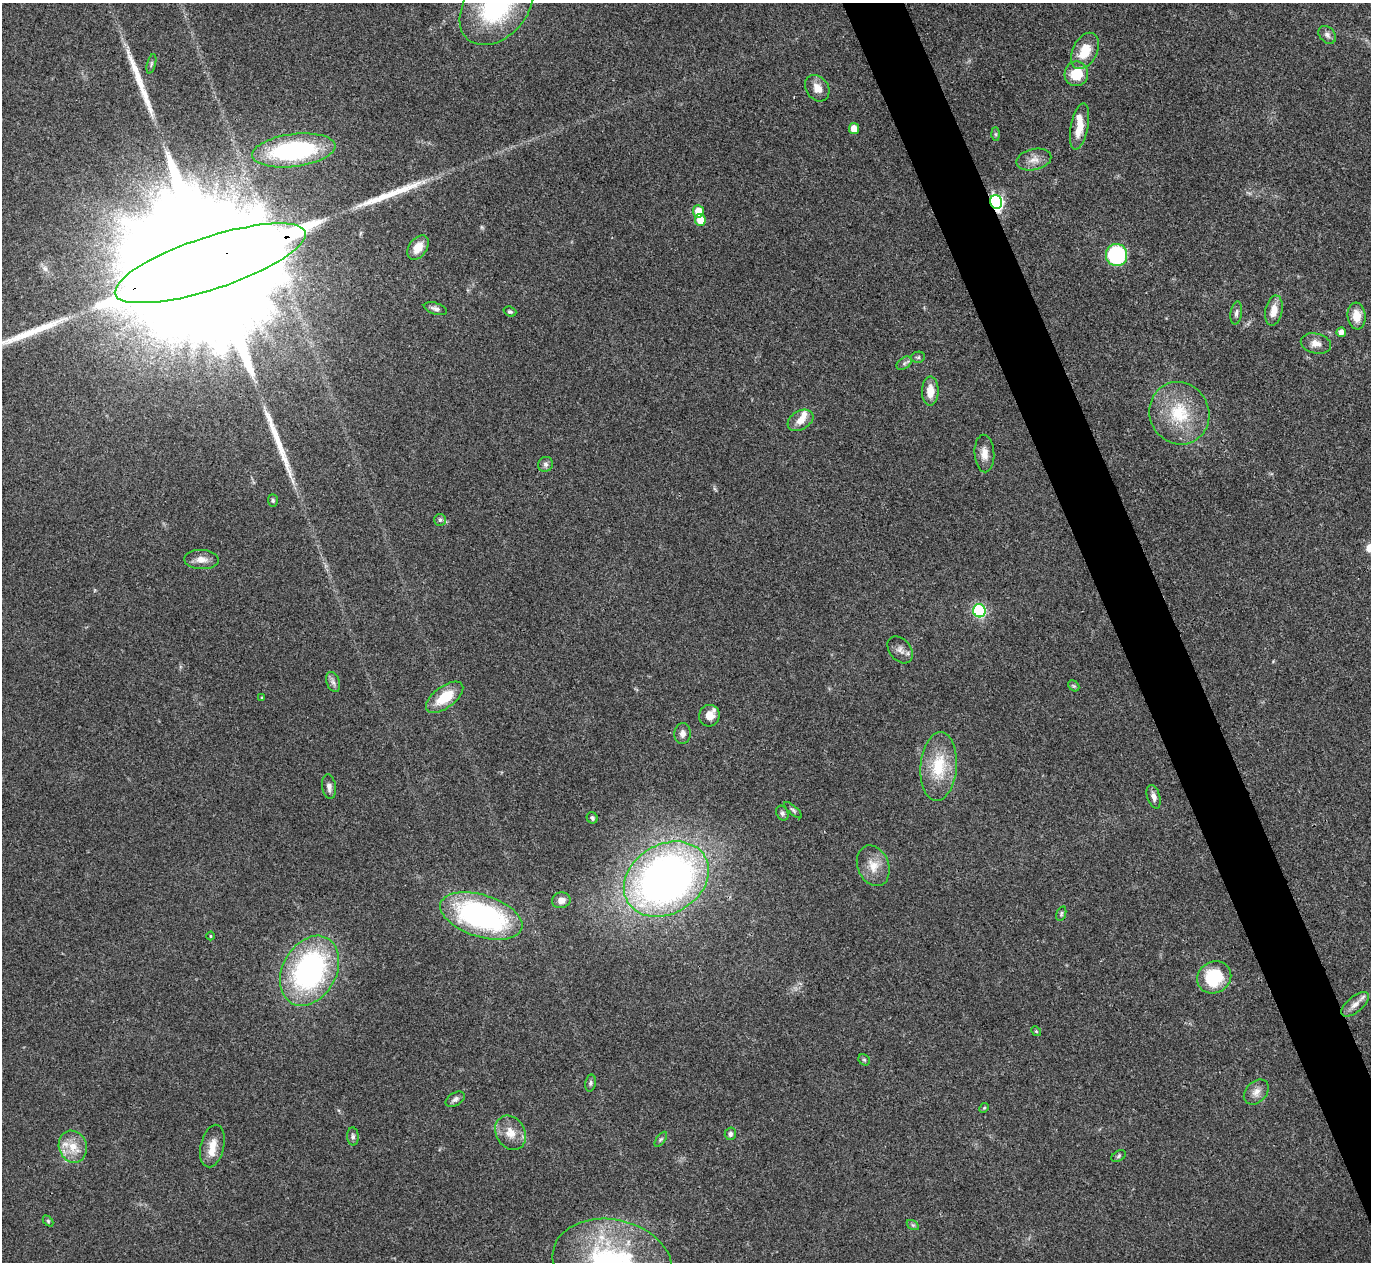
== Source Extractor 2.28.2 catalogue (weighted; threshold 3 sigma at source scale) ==
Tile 6 of 4 x 4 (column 2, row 2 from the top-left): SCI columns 1372-2740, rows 2669-3928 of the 5480 x 5467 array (HDU 1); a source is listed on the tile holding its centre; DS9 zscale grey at full resolution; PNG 1373 x 1264 px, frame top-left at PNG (2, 3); each listed source drawn as its Kron ellipse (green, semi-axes under 4 px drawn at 4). Shown black and unused: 4% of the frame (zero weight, under 3 of 4 exposures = <1% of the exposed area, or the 3 px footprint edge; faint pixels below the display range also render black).
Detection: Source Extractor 2.28.2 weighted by HDU 2 'WHT'; one run over the whole footprint, this tile lists its part. Background 0.0865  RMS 0.0058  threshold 0.026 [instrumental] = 3 sigma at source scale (4.5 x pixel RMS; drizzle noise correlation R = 1.50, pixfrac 1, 0.05/0.05 arcsec/px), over >= 5 px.
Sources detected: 82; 4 long thin detections or spike segments (spike, bleed or trail) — neither listed nor drawn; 5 inside a brighter listed object's ellipse — not listed separately; the other 73 listed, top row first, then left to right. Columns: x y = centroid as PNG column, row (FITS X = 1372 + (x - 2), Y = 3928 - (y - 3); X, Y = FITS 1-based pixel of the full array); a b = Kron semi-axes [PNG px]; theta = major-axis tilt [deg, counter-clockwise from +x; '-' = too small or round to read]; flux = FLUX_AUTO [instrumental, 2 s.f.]
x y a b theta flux
496 7 44 30 49 74
1327 35 10 7 -46 2.5
1085 51 19 12 63 14
151 64 10 3 75 1
1076 74 12 12 - 15
817 88 14 11 -55 5.8
1079 126 23 8 79 10
854 129 5 5 - 7
996 134 7 4 -89 0.93
294 150 42 16 7 80
1034 160 18 10 13 5.5
996 202 7 6 - 140
698 211 6 5 - 9.5
700 220 6 5 - 9
418 248 13 9 55 8.2
1116 255 11 10 - 57
210 263 100 26 18 110000
435 309 12 5 -18 2.3
1274 310 15 8 78 7
510 312 6 5 - 1.1
1236 313 11 5 81 1.9
1357 316 13 9 -84 7.9
1341 332 5 4 - 3.6
1316 344 15 10 -13 4.5
918 357 7 5 11 1.1
904 363 8 5 36 1.6
930 391 14 8 89 7.6
1179 413 32 29 -63 31
800 420 14 9 31 5.3
984 453 19 10 -87 5.5
545 464 8 7 - 1.8
273 500 6 5 - 0.97
440 520 6 6 - 1.2
201 559 17 9 -2 4.7
979 611 7 6 - 72
900 650 15 10 -50 3.6
333 682 10 6 -69 2.3
1074 686 6 4 -43 0.88
262 697 4 3 - 0.48
445 697 22 10 36 16
709 716 11 10 - 6.6
683 734 10 8 87 3.3
939 766 34 18 85 24
329 787 12 6 -82 2.8
1154 797 12 6 -73 3.3
793 810 11 3 -42 1.1
782 813 8 5 -63 1.5
592 818 6 5 - 1.2
873 866 21 15 -68 9.2
666 879 45 34 31 360
561 900 9 7 12 3.6
1061 914 7 4 73 1
481 916 43 21 -18 130
210 936 4 3 - 0.53
309 971 37 27 61 130
1214 977 17 15 32 30
1355 1004 17 8 40 4.3
1036 1031 5 4 - 0.69
864 1060 6 5 - 0.9
590 1083 8 5 78 1.2
1256 1092 14 10 46 4.4
455 1099 10 6 30 2.1
984 1108 5 4 - 0.71
511 1133 18 14 -59 8.2
730 1134 6 5 - 1.8
353 1136 9 6 -87 1.6
661 1139 9 4 54 1.2
212 1146 21 11 77 7.5
73 1147 16 14 -69 10
1119 1156 8 5 29 1.1
48 1221 6 4 -46 0.75
913 1225 7 4 -33 0.96
612 1262 60 42 -12 94
Overlapping masked pixels (flux is a lower limit): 2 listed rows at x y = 996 202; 210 263
Isophote crosses this tile's border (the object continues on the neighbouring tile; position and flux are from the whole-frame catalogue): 2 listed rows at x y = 496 7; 612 1262